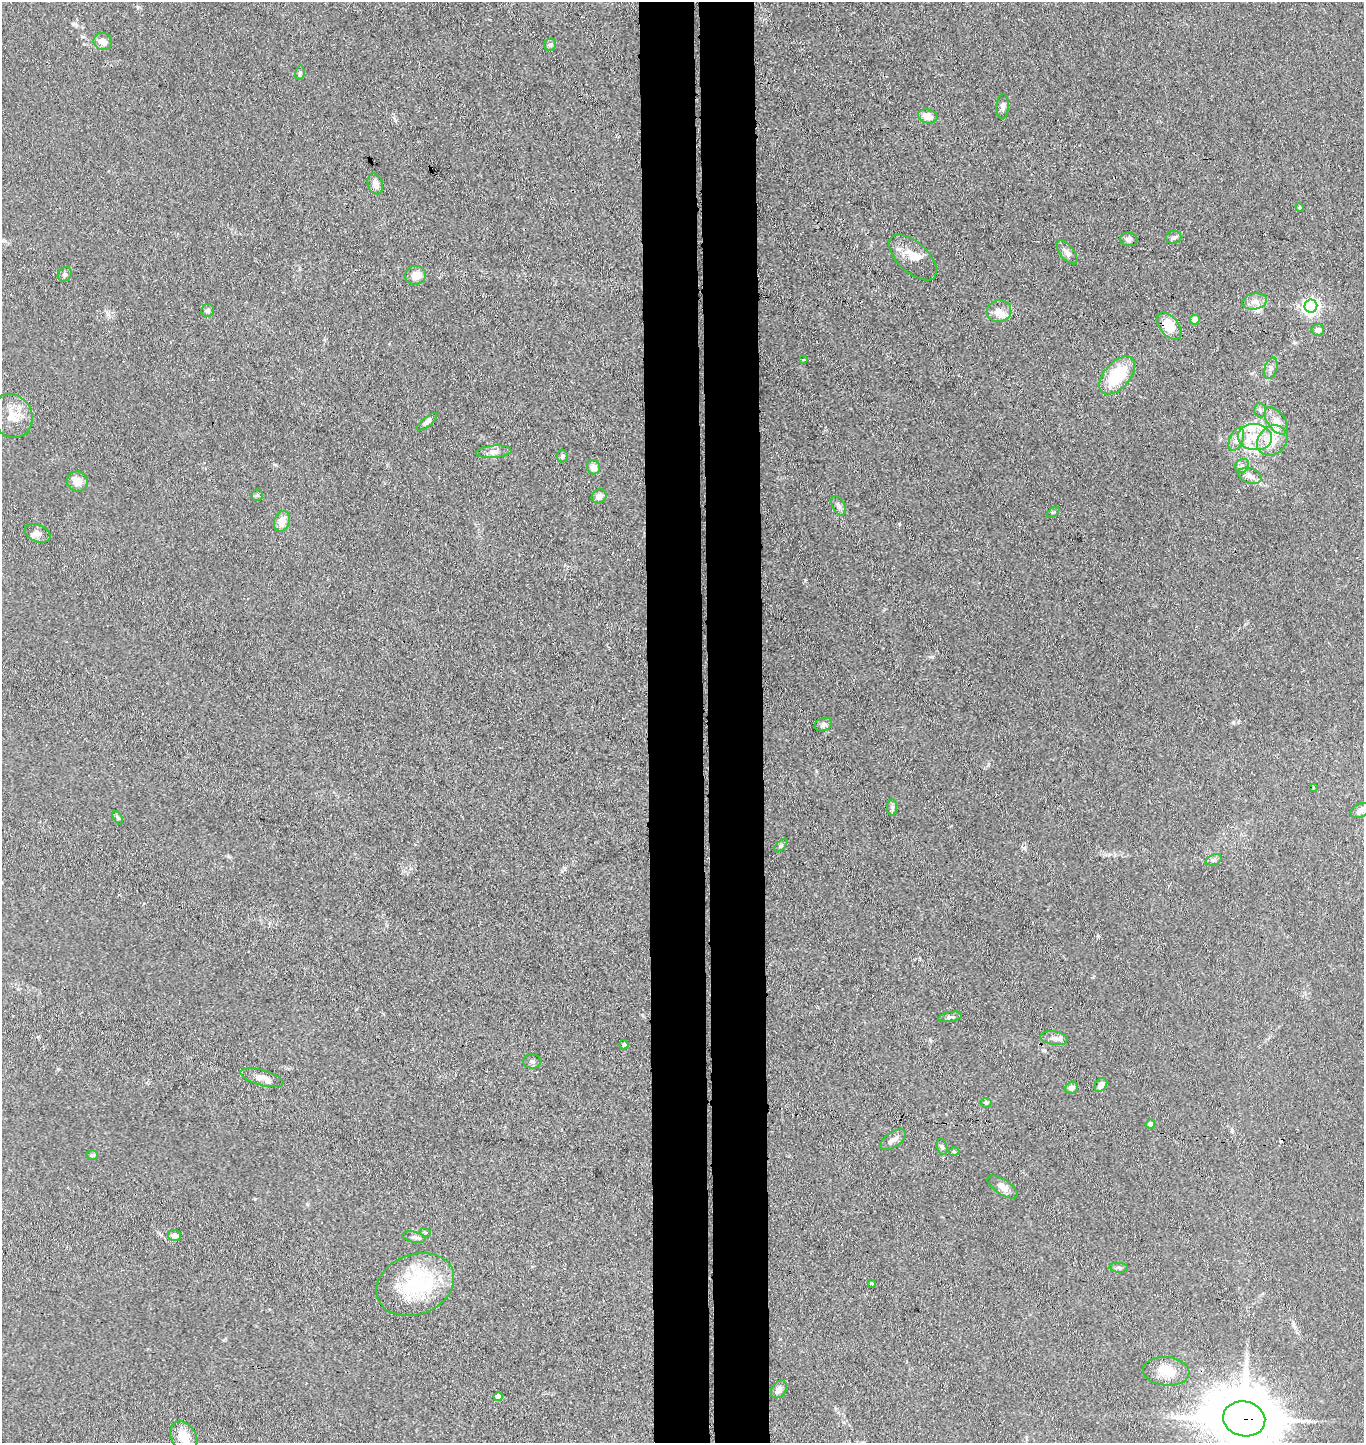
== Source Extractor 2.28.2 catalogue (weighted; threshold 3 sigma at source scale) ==
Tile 5 of 3 x 3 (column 2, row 2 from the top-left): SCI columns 1521-2882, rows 1446-2886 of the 4410 x 4332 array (HDU 1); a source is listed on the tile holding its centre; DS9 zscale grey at full resolution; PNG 1366 x 1445 px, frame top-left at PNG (2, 2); each listed source drawn as its Kron ellipse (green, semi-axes under 4 px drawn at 4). Shown black and unused: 8% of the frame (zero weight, under 3 of 4 exposures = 5% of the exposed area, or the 3 px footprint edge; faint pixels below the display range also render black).
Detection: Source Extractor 2.28.2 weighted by HDU 2 'WHT'; one run over the whole footprint, this tile lists its part. Background 0.089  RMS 0.0074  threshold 0.0333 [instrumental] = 3 sigma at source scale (4.5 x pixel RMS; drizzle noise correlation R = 1.50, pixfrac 1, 0.05/0.05 arcsec/px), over >= 5 px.
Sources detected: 83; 1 cosmic-ray / hot-pixel residue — neither listed nor drawn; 8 inside a brighter listed object's ellipse — not listed separately; the other 74 listed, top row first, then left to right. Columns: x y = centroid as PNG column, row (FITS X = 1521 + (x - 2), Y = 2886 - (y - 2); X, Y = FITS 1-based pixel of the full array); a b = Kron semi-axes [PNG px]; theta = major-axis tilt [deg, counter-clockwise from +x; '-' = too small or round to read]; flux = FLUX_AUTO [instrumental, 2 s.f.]
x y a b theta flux
103 41 9 8 - 5.8
550 45 6 5 - 1.7
300 73 7 4 79 1.3
1003 106 12 6 87 2.9
928 116 10 7 -11 7.6
375 184 10 7 -72 4.3
1300 207 4 4 - 0.81
1174 237 7 6 - 2
1129 239 9 6 -7 2.3
1067 252 14 7 -52 3.5
913 257 29 15 -43 12
65 274 7 6 - 1.8
415 275 10 9 - 7.3
1255 301 12 8 11 4.8
1311 306 6 6 - 250
208 311 7 6 - 2
999 311 12 11 - 6.2
1195 320 5 5 - 9
1169 326 16 9 -50 15
1318 330 6 6 - 3.4
804 360 3 3 - 1.7
1271 368 11 6 71 3.3
1117 375 22 13 49 35
1260 410 7 6 - 1.7
12 416 23 19 -62 14
1276 421 16 8 -53 6
427 422 12 4 38 2.6
1255 437 17 13 -7 17
1236 439 12 6 66 4.3
1272 441 17 13 44 12
494 452 18 6 5 4.1
562 456 6 5 - 1.7
1242 466 8 6 46 2.3
594 467 7 6 - 4.7
1250 476 12 7 -19 4.3
77 481 10 9 - 7.9
257 495 6 5 - 1.2
599 496 8 6 43 3.9
839 506 10 6 -62 2.6
1053 512 7 4 35 1.1
282 521 10 7 70 9.2
38 533 13 8 -23 4.2
823 725 9 6 22 2.4
1313 787 3 2 - 0.63
892 807 8 5 90 1.8
1360 811 10 6 25 4.5
118 818 7 4 -59 1.2
781 846 8 3 45 1.1
1214 860 8 5 21 1.8
950 1017 12 5 10 1.9
1054 1038 14 7 -8 3.9
624 1045 4 4 - 2.2
532 1062 9 7 -1 2.3
262 1078 22 7 -15 6.6
1101 1085 7 5 55 4.4
1072 1088 7 5 27 3
986 1103 5 5 - 1
1150 1124 5 4 - 4.1
893 1140 15 7 35 4.5
942 1147 8 5 -76 1.8
954 1151 5 3 - 0.78
92 1155 6 5 - 1.2
1002 1187 17 7 -33 4.7
425 1232 5 3 - 0.75
174 1235 6 5 - 3.4
414 1237 12 5 -13 2.3
1119 1268 9 5 -6 1.7
415 1284 40 30 21 56
871 1284 3 3 - 4.5
1166 1371 23 14 -5 14
779 1389 9 7 56 3.9
498 1397 4 4 - 6.2
1244 1419 21 17 -13 4900
184 1437 16 12 -58 12
Overlapping masked pixels (flux is a lower limit): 2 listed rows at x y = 1169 326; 1244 1419
Isophote crosses this tile's border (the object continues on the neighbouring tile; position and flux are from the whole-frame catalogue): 2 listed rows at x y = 1360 811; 1244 1419
Unlisted compact peaks at least as high as the median listed source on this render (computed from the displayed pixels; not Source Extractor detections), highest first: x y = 932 657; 1024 848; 1233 722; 930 1040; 255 1199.